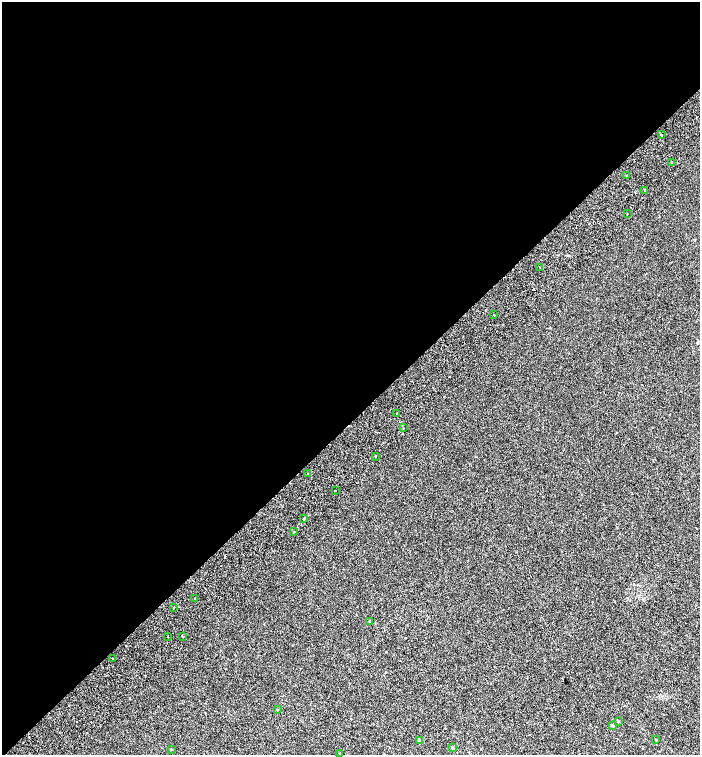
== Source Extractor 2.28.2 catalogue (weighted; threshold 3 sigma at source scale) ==
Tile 2 of 4 x 4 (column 2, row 1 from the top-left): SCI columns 1656-3051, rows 4613-6117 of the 6168 x 6210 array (HDU 1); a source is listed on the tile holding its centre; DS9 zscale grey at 2 x 2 block average (1 PNG px = mean of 2 x 2 image px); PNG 702 x 757 px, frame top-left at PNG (2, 2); each listed source drawn as its Kron ellipse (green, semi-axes under 4 px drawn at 4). Shown black and unused: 56% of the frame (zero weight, under 2 of 3 exposures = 6% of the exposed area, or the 3 px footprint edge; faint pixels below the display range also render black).
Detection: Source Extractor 2.28.2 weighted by HDU 2 'WHT'; one run over the whole footprint, this tile lists its part. Background 0.00654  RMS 0.006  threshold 0.0268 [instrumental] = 3 sigma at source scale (4.5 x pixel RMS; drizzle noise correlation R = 1.50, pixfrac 1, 0.0396/0.0396 arcsec/px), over >= 5 px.
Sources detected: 34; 6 cosmic-ray / hot-pixel residue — neither listed nor drawn; the other 28 listed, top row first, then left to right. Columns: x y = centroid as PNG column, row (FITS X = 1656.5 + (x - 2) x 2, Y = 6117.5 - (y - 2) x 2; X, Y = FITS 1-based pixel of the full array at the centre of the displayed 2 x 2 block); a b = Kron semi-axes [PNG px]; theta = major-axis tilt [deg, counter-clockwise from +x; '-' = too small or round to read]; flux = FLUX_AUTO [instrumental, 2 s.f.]
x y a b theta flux
661 135 2 2 - 1.6
672 163 2 2 - 1.3
626 176 2 2 - 1.2
645 190 2 2 - 5.5
627 214 2 2 - 0.6
540 267 2 2 - 0.59
494 314 2 2 - 1.8
397 413 2 2 - 6.9
403 428 2 2 - 0.64
376 456 2 2 - 1.3
308 473 2 2 - 1.8
335 491 2 2 - 1.2
303 519 3 2 - 2.3
294 532 2 2 - 1.6
195 598 2 2 - 3.1
173 607 2 2 - 3.6
369 621 2 2 - 3
168 636 2 2 - 3.1
182 636 2 2 - 1
112 658 2 2 - 0.62
277 710 2 2 - 0.89
618 721 2 2 - 1.3
612 725 3 2 - 1.9
420 740 3 2 - 4.5
656 740 2 2 - 1.4
453 748 3 2 - 1.7
171 749 2 2 - 0.55
339 753 2 2 - 0.67
Diffuse or blended objects may show on this block-average render without a row.